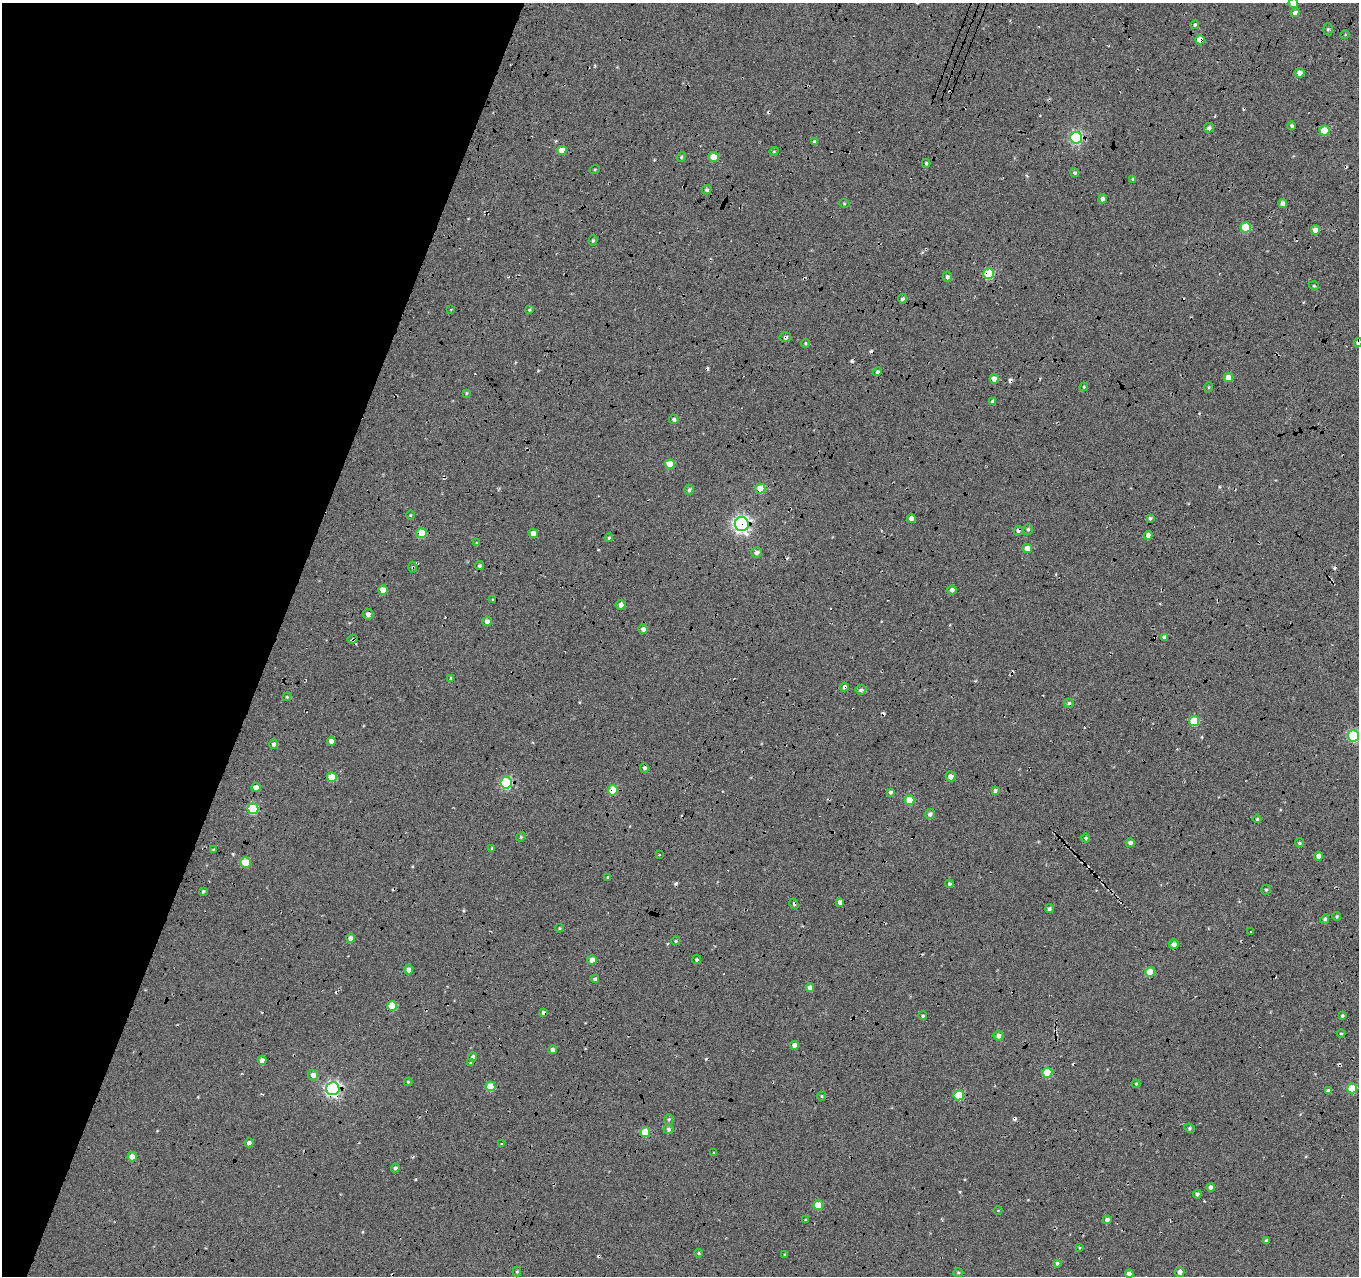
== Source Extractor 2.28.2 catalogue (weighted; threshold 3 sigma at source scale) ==
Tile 9 of 4 x 4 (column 1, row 3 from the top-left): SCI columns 27-1383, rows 1565-2838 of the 5467 x 5614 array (HDU 1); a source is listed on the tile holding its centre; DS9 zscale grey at full resolution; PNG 1361 x 1278 px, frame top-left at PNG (2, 3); each listed source drawn as its Kron ellipse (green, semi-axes under 4 px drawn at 4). Shown black and unused: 21% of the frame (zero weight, under 5 of 17 exposures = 2% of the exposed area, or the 3 px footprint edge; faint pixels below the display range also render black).
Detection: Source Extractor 2.28.2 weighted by HDU 2 'WHT'; one run over the whole footprint, this tile lists its part. Background -0.198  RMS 0.13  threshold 0.535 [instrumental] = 3 sigma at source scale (4.09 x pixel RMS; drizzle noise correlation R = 1.36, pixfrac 0.8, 0.0396/0.0396 arcsec/px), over >= 5 px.
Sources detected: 196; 30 cosmic-ray / hot-pixel residue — neither listed nor drawn; the other 166 listed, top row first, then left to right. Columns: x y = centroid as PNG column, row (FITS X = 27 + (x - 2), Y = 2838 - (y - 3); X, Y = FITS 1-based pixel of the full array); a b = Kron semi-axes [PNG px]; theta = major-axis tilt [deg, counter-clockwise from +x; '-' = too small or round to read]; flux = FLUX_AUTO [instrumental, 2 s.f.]
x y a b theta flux
1293 3 5 5 - 110
1295 13 4 4 - 38
1195 25 4 3 - 16
1328 29 6 5 - 19
1345 35 4 3 - 9.3
1200 40 5 4 - 160
1300 73 5 4 - 56
1292 126 4 4 - 25
1209 128 5 4 - 32
1324 130 5 5 - 260
1076 138 6 6 - 1600
815 142 4 3 - 34
562 150 5 4 - 140
774 151 5 3 - 9.8
681 157 5 4 - 17
714 157 5 5 - 140
926 163 4 3 - 17
595 169 5 3 - 12
1075 173 5 4 - 21
1133 179 4 4 - 17
707 190 5 4 - 28
1102 199 5 4 - 43
844 203 5 3 - 9.9
1283 204 4 4 - 60
1246 227 5 5 - 370
1315 230 4 4 - 110
593 240 5 4 - 16
988 274 5 5 - 600
947 277 5 4 - 29
1314 286 5 3 - 11
902 299 5 4 - 27
451 309 4 2 - 7.9
529 310 4 3 - 13
785 337 6 5 - 24
805 343 4 4 - 14
1358 343 4 4 - 38
878 372 4 4 - 27
1228 377 5 4 - 130
994 379 4 4 - 130
1084 387 4 3 - 12
1209 387 5 3 - 11
466 393 4 4 - 12
993 401 4 4 - 39
674 419 5 4 - 25
670 464 5 4 - 230
760 489 5 5 - 260
689 490 5 4 - 27
410 515 5 3 - 10
911 518 4 4 - 51
1150 518 4 4 - 19
742 524 7 7 - 4000
1028 529 6 4 76 21
1018 530 5 4 - 31
422 533 5 5 - 320
533 533 4 4 - 89
1148 536 4 4 - 67
609 538 4 3 - 14
477 543 4 3 - 11
1027 548 4 4 - 140
757 553 5 5 - 50
479 566 4 4 - 20
413 567 5 3 - 14
383 590 5 4 - 130
952 590 4 4 - 39
493 600 3 3 - 14
621 605 5 5 - 56
368 614 5 5 - 40
487 621 5 4 - 51
643 629 5 4 - 55
1165 638 4 4 - 54
353 639 5 3 - 25
451 678 4 4 - 14
844 687 4 4 - 33
861 690 5 5 - 30
287 697 4 4 - 14
1069 703 5 4 - 20
1194 721 5 5 - 350
1353 736 5 5 - 1100
331 741 4 4 - 72
274 744 4 4 - 30
644 768 5 4 - 33
951 776 5 5 - 64
332 777 5 5 - 250
506 783 6 5 - 990
256 788 4 4 - 93
613 790 5 5 - 320
995 791 4 4 - 28
890 792 4 4 - 23
910 800 5 5 - 250
253 809 5 5 - 720
930 814 5 5 - 42
1257 819 4 4 - 15
521 837 5 4 - 13
1086 838 4 4 - 19
1130 843 4 4 - 35
1299 843 5 4 - 18
492 848 4 4 - 13
214 850 3 3 - 14
659 855 3 2 - 9.3
1318 856 4 4 - 56
245 862 5 5 - 240
608 877 4 4 - 16
949 884 4 4 - 19
1266 890 5 4 - 19
203 891 3 3 - 17
840 902 4 4 - 47
794 904 5 4 - 20
1049 909 4 4 - 27
1337 916 4 4 - 16
1325 919 5 4 - 23
559 928 4 3 - 14
1251 932 2 2 - 6.7
350 938 4 4 - 40
676 941 4 4 - 15
1174 944 5 4 - 55
592 960 4 4 - 71
697 960 4 4 - 20
409 970 4 4 - 59
1150 972 5 5 - 310
595 979 4 4 - 24
810 988 4 4 - 67
392 1006 5 5 - 280
544 1013 4 4 - 40
1342 1015 3 3 - 17
923 1016 4 4 - 18
1341 1034 4 3 - 13
999 1036 5 5 - 46
794 1045 4 4 - 70
553 1050 4 4 - 42
473 1057 5 4 - 32
262 1060 4 4 - 60
471 1063 4 4 - 11
1047 1073 5 5 - 390
313 1075 5 5 - 67
408 1082 4 4 - 14
1136 1084 4 4 - 12
490 1086 5 5 - 310
1352 1088 5 5 - 390
333 1089 6 6 - 3100
1328 1091 4 4 - 31
959 1095 5 5 - 430
822 1096 4 4 - 12
669 1119 5 5 - 17
1190 1128 5 4 - 19
669 1129 5 5 - 26
645 1132 5 5 - 320
249 1143 4 4 - 43
501 1144 3 3 - 9.9
714 1153 3 2 - 9.2
132 1157 5 4 - 110
395 1168 4 4 - 27
1211 1187 4 4 - 33
1197 1194 4 4 - 31
818 1205 5 4 - 230
998 1210 4 3 - 7.9
805 1220 3 3 - 12
1107 1220 4 4 - 34
1266 1241 4 4 - 20
1080 1248 4 3 - 11
699 1253 4 3 - 15
785 1255 4 3 - 10
1057 1263 4 4 - 20
517 1272 5 4 - 13
1180 1272 5 5 - 57
958 1273 5 3 - 11
1129 1274 4 4 - 60
Overlapping masked pixels (flux is a lower limit): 18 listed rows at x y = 1200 40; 1076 138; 988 274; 785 337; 1358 343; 994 379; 760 489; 742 524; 1018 530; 422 533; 1148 536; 413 567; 353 639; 844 687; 613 790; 544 1013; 333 1089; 959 1095
Isophote crosses this tile's border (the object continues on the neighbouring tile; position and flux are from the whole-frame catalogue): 3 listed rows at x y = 1293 3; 1358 343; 1353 736